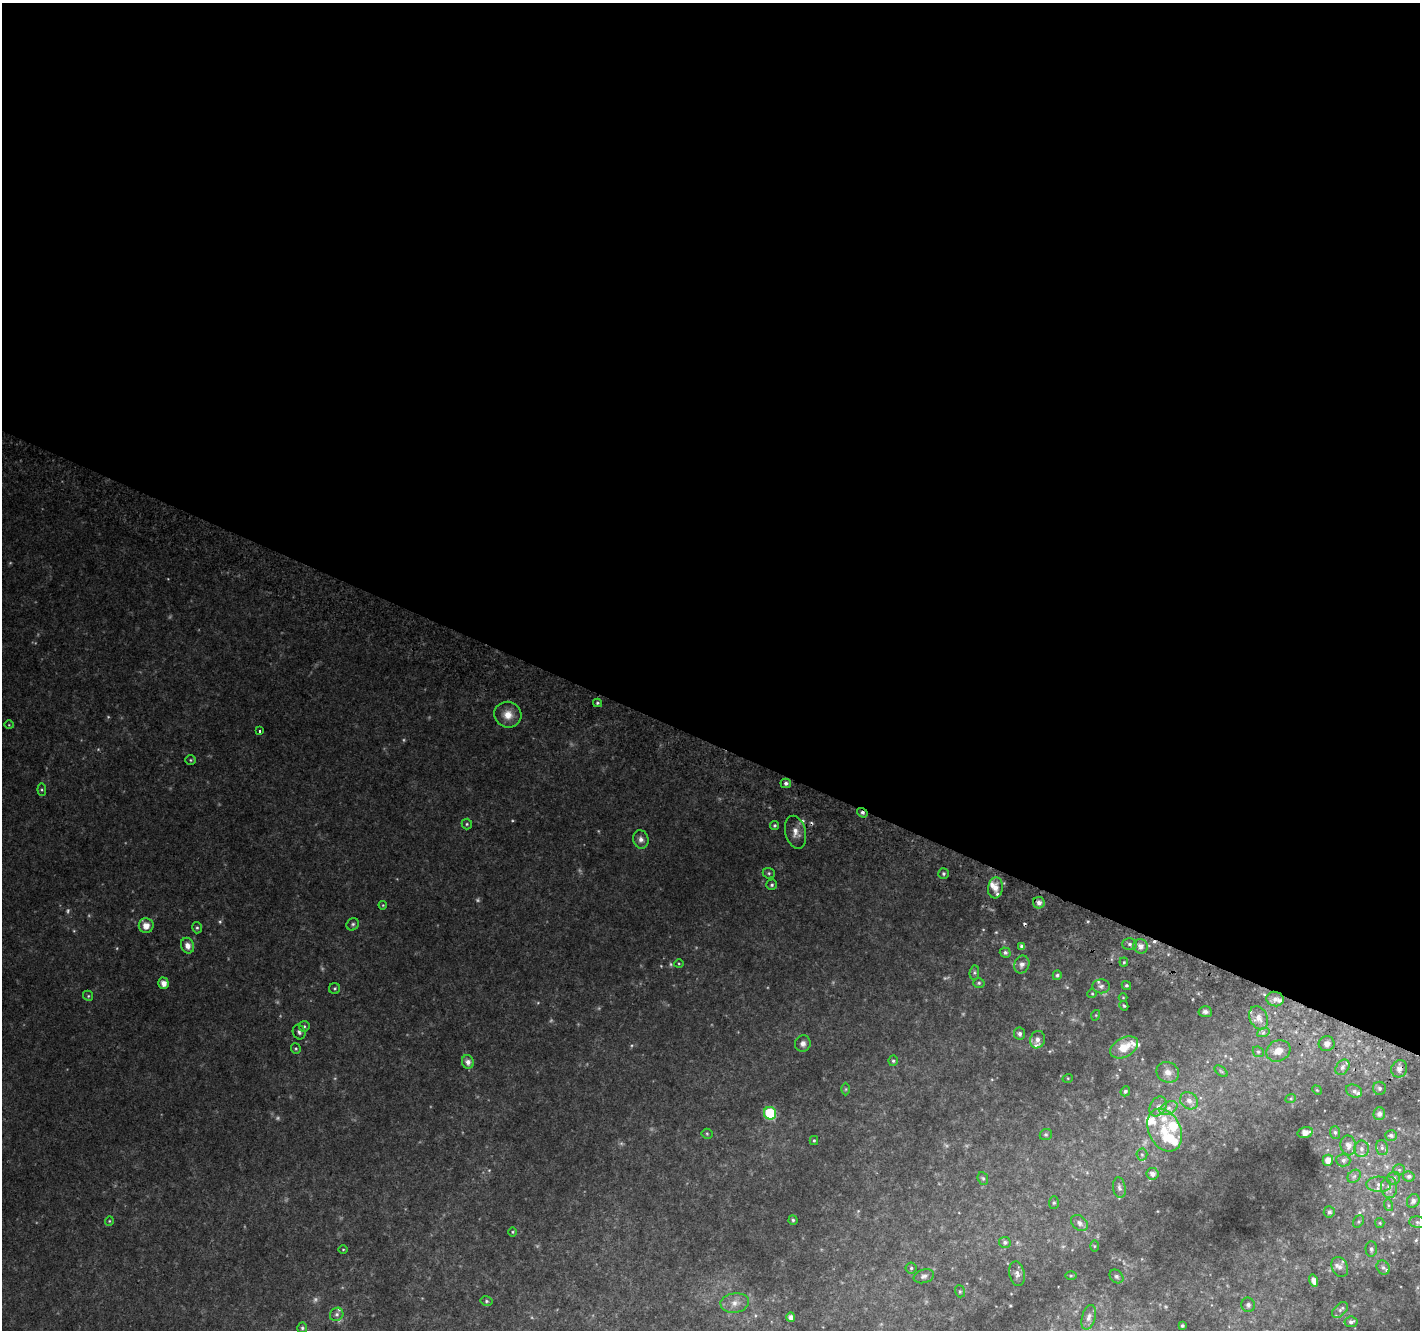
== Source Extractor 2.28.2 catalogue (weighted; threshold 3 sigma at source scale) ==
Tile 3 of 4 x 4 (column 3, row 1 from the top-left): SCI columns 2871-4288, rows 4296-5623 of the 5725 x 5871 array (HDU 1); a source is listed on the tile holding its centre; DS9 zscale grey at full resolution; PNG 1422 x 1332 px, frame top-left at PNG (2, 3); each listed source drawn as its Kron ellipse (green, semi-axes under 4 px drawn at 4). Shown black and unused: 56% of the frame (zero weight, under 2 of 3 exposures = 2% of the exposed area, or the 3 px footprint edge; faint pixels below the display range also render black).
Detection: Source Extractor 2.28.2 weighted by HDU 2 'WHT'; one run over the whole footprint, this tile lists its part. Background 0.0861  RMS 0.012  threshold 0.0527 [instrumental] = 3 sigma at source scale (4.5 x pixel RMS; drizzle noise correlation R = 1.50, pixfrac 1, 0.0396/0.0396 arcsec/px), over >= 5 px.
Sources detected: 169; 18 too faint to see at this stretch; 3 cosmic-ray / hot-pixel residue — neither listed nor drawn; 19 inside a brighter listed object's ellipse — not listed separately; the other 129 listed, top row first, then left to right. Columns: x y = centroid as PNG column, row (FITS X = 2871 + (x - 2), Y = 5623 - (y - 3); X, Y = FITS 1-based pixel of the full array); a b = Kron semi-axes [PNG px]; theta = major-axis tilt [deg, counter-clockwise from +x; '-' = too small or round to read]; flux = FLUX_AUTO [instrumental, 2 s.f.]
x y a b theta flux
597 703 4 4 - 1.7
508 715 13 13 - 14
9 725 5 3 - 0.9
259 731 3 3 - 4.8
191 760 5 5 - 1.5
786 783 5 4 - 3.7
42 790 6 4 -83 1.5
862 813 6 4 -36 3.2
467 824 5 5 - 1.7
775 825 5 4 - 1.9
795 832 17 10 -76 9.8
641 839 9 7 -76 5.6
769 873 6 5 - 1.9
943 874 5 5 - 2.2
772 885 5 5 - 2.3
995 888 11 7 83 9.3
1039 903 6 5 - 5.4
383 905 4 4 - 1.1
353 924 6 5 - 2.3
146 926 7 7 - 11
197 928 5 4 - 1.8
1130 944 7 5 -2 3.3
188 946 8 6 -70 8.5
1022 946 4 4 - 3.2
1141 946 7 7 - 6.8
1005 952 5 5 - 2.6
1124 962 4 4 - 1.4
679 964 5 3 - 1.1
1022 964 9 7 68 5.2
974 973 7 4 84 2
1057 975 5 4 - 2.5
163 983 5 5 - 8.4
979 983 5 5 - 1.9
1126 985 5 4 - 2
1101 986 8 7 - 3.6
335 988 5 5 - 1.7
1092 994 5 4 - 1.2
88 996 5 4 - 1.6
1123 998 4 3 - 0.89
1275 999 9 7 -12 4.6
1124 1006 5 4 - 1.4
1205 1012 6 5 - 3.4
1096 1015 5 3 - 1
1259 1018 12 8 -63 9.1
304 1026 5 5 - 1.9
299 1032 7 6 - 3.2
1263 1033 6 4 20 2
1019 1034 6 5 - 3.6
1037 1040 9 7 71 5.6
803 1044 8 8 - 5
1327 1044 8 7 - 5.4
1124 1047 15 9 29 22
296 1048 5 5 - 1.6
1278 1051 12 10 27 11
1258 1052 6 5 - 1.7
893 1061 5 4 - 1.8
468 1062 7 6 - 6.4
1342 1067 8 6 52 3.9
1399 1069 9 8 - 4.8
1221 1071 7 4 -37 1.8
1168 1072 11 10 - 7.8
1068 1078 5 3 - 0.96
1380 1088 6 6 - 2.6
846 1089 6 4 89 1.4
1317 1090 5 4 - 1.2
1125 1091 5 4 - 2.3
1354 1091 8 6 -24 3.5
1291 1098 5 3 - 1.2
1189 1101 9 8 - 7.1
1158 1106 10 7 58 5.5
1168 1108 9 6 27 5.1
770 1113 6 6 - 93
1379 1114 6 5 - 3.4
1165 1130 22 16 -65 31
1335 1132 6 5 - 2.4
1305 1133 8 5 15 7.5
707 1134 5 5 - 1.5
1046 1135 6 5 - 1.8
1391 1135 6 5 - 2.9
814 1140 4 4 - 1.4
1348 1145 10 7 -79 7
1382 1148 7 6 - 2.9
1361 1149 8 7 - 5.2
1142 1154 6 5 - 2.2
1328 1160 5 5 - 8.1
1343 1160 7 6 - 3.3
1399 1170 6 5 - 2.1
1152 1174 6 5 - 5.4
1354 1176 7 5 44 3
1409 1176 6 5 - 2.9
983 1178 6 5 - 1.8
1394 1178 7 6 - 2.8
1379 1184 12 8 -2 6.4
1389 1187 11 8 -87 6.5
1119 1188 10 6 -81 3.8
1413 1201 7 6 - 3.7
1054 1203 6 5 - 1.9
1388 1205 6 4 -71 1.6
1329 1212 6 5 - 2.8
793 1220 4 4 - 1.8
109 1221 5 4 - 1.2
1358 1221 7 5 55 1.8
1418 1222 8 5 -9 2.5
1079 1223 9 7 -42 4.9
1380 1223 5 4 - 1.3
512 1232 4 3 - 0.96
1005 1242 6 5 - 2.6
1094 1246 5 4 - 1.2
343 1249 4 3 - 0.95
1371 1249 7 5 -89 2.8
1340 1267 10 8 -68 6.7
1383 1267 7 6 - 3
911 1268 5 5 - 1.7
1017 1274 12 7 -79 5.4
924 1276 10 6 18 3.7
1071 1276 5 3 - 1.2
1116 1276 7 6 - 2.9
1314 1281 6 4 -73 7.1
960 1291 6 5 - 1.7
486 1301 6 5 - 1.9
735 1303 14 9 8 10
1248 1305 7 6 - 3.1
1340 1310 9 5 45 3.1
337 1314 7 6 - 3.1
791 1317 5 4 - 5.4
1089 1317 12 6 74 5.7
1351 1322 6 5 - 3.3
1182 1326 3 3 - 1.7
302 1328 5 5 - 1.9
Overlapping masked pixels (flux is a lower limit): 1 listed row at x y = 862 813
Isophote crosses this tile's border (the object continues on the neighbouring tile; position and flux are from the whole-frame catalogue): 1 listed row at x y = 1418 1222